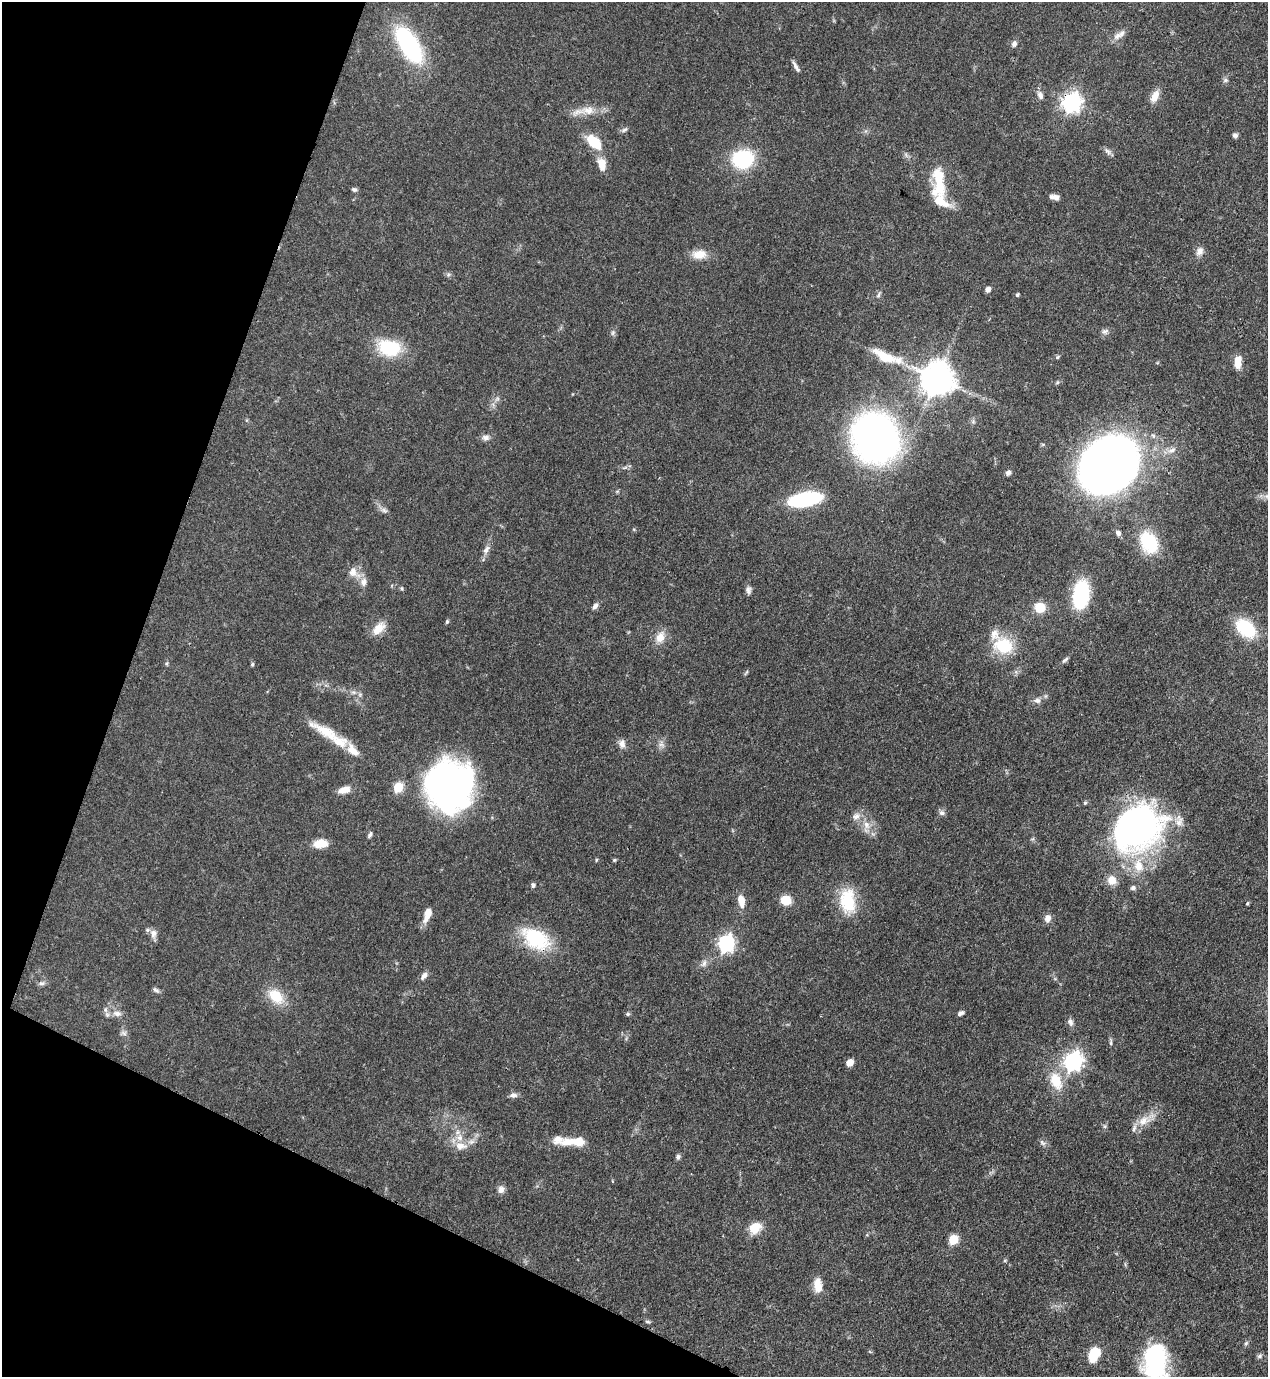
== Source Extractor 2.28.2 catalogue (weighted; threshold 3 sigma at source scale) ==
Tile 9 of 4 x 4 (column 1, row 3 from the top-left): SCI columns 353-1618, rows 1416-2790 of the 5638 x 5579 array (HDU 1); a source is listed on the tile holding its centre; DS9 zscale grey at full resolution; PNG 1270 x 1379 px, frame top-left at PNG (2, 2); no overlay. Shown black and unused: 19% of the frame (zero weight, under 3 of 4 exposures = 7% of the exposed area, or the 3 px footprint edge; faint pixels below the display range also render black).
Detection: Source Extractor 2.28.2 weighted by HDU 2 'WHT'; one run over the whole footprint, this tile lists its part. Background 0.0515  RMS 0.0033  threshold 0.015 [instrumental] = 3 sigma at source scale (4.5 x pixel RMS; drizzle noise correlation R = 1.50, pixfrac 1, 0.05/0.05 arcsec/px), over >= 5 px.
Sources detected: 131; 3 inside a brighter object's white glare — not listed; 12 inside a brighter listed object's ellipse — not listed separately; the other 116 listed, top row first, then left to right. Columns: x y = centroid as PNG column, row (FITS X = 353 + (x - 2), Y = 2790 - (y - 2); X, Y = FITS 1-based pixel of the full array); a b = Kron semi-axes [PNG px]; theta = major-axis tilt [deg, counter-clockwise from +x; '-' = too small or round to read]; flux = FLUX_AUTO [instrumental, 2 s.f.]
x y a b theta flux
1117 36 12 8 37 2
1014 44 8 6 65 0.99
409 45 32 14 -58 49
795 65 13 5 -63 1.2
1225 80 7 6 - 0.7
1040 95 11 7 -70 1.5
1155 96 16 9 64 3.3
1072 102 8 7 - 140
588 110 19 11 -9 4.5
624 130 8 5 20 0.8
1235 135 6 5 - 0.85
594 142 22 12 -42 8.4
1108 151 12 6 -42 1.1
743 159 19 16 11 26
602 164 16 10 -77 3.9
939 187 17 13 89 7.8
354 189 7 5 -13 0.74
1054 197 11 6 -13 1.8
1199 251 12 9 66 1.9
699 254 18 11 4 4.5
448 275 6 4 46 0.59
988 289 5 4 - 1.9
879 295 9 4 60 0.68
1017 295 4 4 - 0.65
1105 331 10 7 18 1.1
613 333 8 5 70 0.74
389 348 26 18 -11 16
884 356 33 12 -28 10
1237 363 12 8 -74 3.2
937 379 10 10 - 670
486 437 10 7 6 1.4
875 438 37 34 -70 160
1172 450 12 6 17 1.7
1108 465 39 32 39 350
1008 473 7 6 - 0.89
805 499 22 9 10 45
384 510 11 6 -25 1.1
634 530 5 3 - 0.29
1118 533 7 6 - 1.1
1149 542 27 19 -60 15
486 550 13 6 57 1.7
354 572 19 12 -45 3.6
402 588 6 3 -90 0.39
748 590 10 7 -84 1.2
1081 594 23 13 83 30
595 606 8 6 49 1.1
1040 607 11 10 - 5.9
447 621 6 4 64 0.48
1245 628 24 16 -40 15
378 629 19 11 47 4.4
660 637 17 11 66 3.7
1003 645 26 20 -13 13
1065 660 10 4 38 0.77
167 663 6 4 71 0.42
252 664 5 4 - 0.39
746 672 9 3 50 0.42
353 692 7 4 -18 0.71
1037 700 10 7 3 1.4
327 732 50 12 -29 9.7
622 744 12 8 -86 1.8
661 744 9 7 90 1.3
450 786 43 40 -80 140
398 787 6 5 - 18
344 790 13 7 17 3.4
1085 803 5 4 - 0.48
942 813 8 7 - 1.1
856 816 11 8 25 1.9
1179 822 14 9 63 2.5
866 825 12 8 -62 2.6
1132 827 48 42 41 120
370 835 8 5 61 0.79
321 844 16 9 5 5.2
596 860 5 4 - 0.36
614 860 5 4 - 0.41
1112 880 8 8 - 4.7
533 885 6 5 - 0.77
1133 888 8 6 18 0.86
786 900 9 8 - 6.7
741 901 15 8 -79 3.6
848 901 32 20 -85 13
1247 903 5 3 - 0.36
427 914 17 8 71 3.9
1048 918 11 8 69 1.7
153 934 12 8 -84 1.7
535 939 27 17 -31 25
726 943 7 6 - 94
704 963 11 7 66 1.5
424 976 11 6 50 1.5
42 983 9 6 10 0.92
156 990 10 5 -37 0.81
276 996 20 13 -44 8.3
105 1010 8 6 -89 1.1
117 1013 13 8 -5 2.1
961 1013 7 4 25 0.94
628 1014 5 4 - 0.5
1070 1022 11 7 -73 1.2
124 1033 9 6 -17 0.96
1111 1043 8 4 83 0.57
1073 1061 8 7 - 130
850 1063 5 5 - 5.5
1056 1081 24 14 -67 8.3
513 1095 10 6 6 1.3
1144 1121 20 11 20 4.6
569 1142 27 11 8 4.9
1042 1143 10 5 -41 0.93
461 1146 17 11 -2 4.1
678 1157 7 5 86 0.83
501 1189 10 8 88 1.6
755 1228 10 8 48 8.3
953 1239 6 5 - 15
818 1285 17 9 -85 4.2
648 1322 8 4 -1 0.49
1246 1343 6 5 - 0.56
1094 1354 16 9 66 9
1260 1356 7 6 - 0.74
1156 1357 40 22 89 40
Overlapping masked pixels (flux is a lower limit): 3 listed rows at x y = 1072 102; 1108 465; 535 939
Isophote crosses this tile's border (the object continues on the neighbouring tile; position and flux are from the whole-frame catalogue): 1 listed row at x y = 1156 1357
Unlisted compact peaks at least as high as the median listed source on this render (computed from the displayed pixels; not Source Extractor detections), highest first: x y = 1057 357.